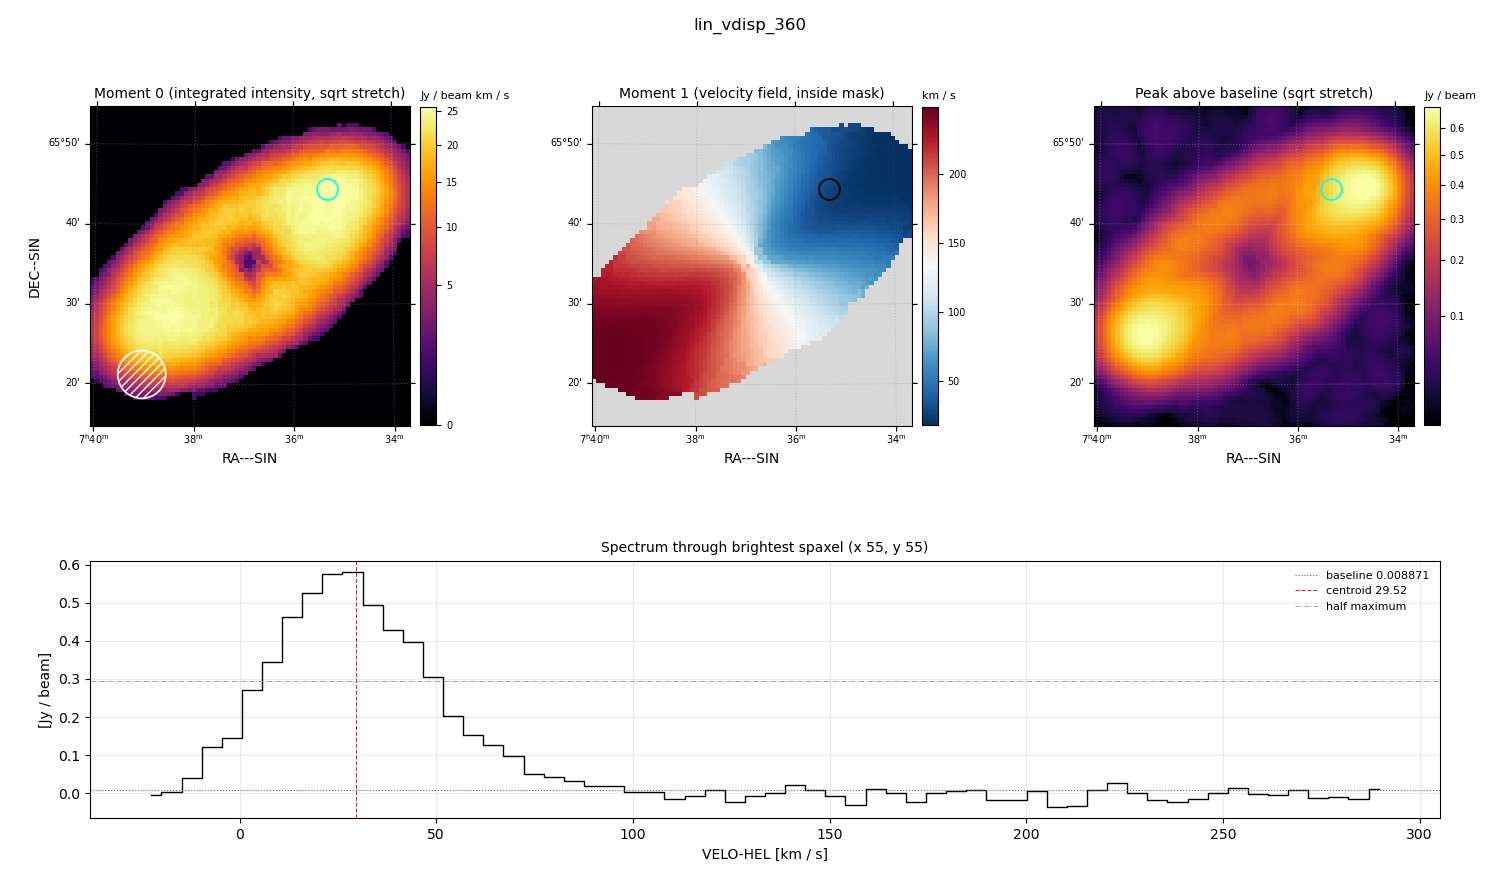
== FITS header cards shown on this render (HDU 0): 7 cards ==
OBJECT  = 'lin_vdisp_360'
BUNIT   = 'JY/BEAM '           /
CTYPE1  = 'RA---SIN'           /
CTYPE2  = 'DEC--SIN'           /
CTYPE3  = 'VELO-HEL'           /
NAXIS3  =                   62 / length of data axis 3
CUNIT3  = 'km/s    '           /

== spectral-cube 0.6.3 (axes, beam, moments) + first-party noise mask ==
SpectralCube HDU 0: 62 channels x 75 x 75 spaxels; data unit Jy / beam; figure title: lin_vdisp_360
Units: BUNIT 'JY/BEAM' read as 'Jy/beam' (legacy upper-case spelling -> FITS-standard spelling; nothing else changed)
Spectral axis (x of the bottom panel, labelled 'VELO-HEL [km / s]'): -22 .. 290 km / s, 62 channels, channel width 5.12 km / s
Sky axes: RA---SIN/DEC--SIN; field 40' x 40' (32 arcsec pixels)
Beam (drawn as the hatched ellipse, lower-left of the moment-0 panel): BMAJ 360 arcsec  BMIN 360 arcsec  BPA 0 deg
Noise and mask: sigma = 0.018 Jy / beam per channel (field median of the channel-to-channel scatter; agrees with the line-free scatter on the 2353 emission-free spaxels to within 5%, no correlation factor applied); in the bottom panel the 46 channels outside the line scatter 0.021 Jy / beam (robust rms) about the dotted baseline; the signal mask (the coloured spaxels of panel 2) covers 58% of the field
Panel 1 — Moment 0 (line voxels x channel width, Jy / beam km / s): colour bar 0 .. 25.7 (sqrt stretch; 0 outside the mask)
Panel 2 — Moment 1 (intensity-weighted velocity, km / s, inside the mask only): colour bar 18 .. 248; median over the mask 134
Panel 3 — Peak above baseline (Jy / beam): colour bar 0.0217 .. 0.683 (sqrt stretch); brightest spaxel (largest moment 0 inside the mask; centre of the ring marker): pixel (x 55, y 55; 0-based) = FK5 07h35m20s +65d44m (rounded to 10 s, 60 arcsec steps: no finer than the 32 arcsec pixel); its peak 0.571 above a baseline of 0.008871
Panel 4 — spectrum at that spaxel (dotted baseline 0.008871 Jy / beam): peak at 29 km / s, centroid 29.52 km / s (red dashed line; intensity-weighted over the run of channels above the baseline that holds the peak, -15 .. 98 km / s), W50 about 46 km / s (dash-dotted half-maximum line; edge to edge of the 9 channels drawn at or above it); detected line -10 .. 72 km / s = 16 of 62 channels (26%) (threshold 4 sigma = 0.07 Jy / beam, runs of >= 3 channels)